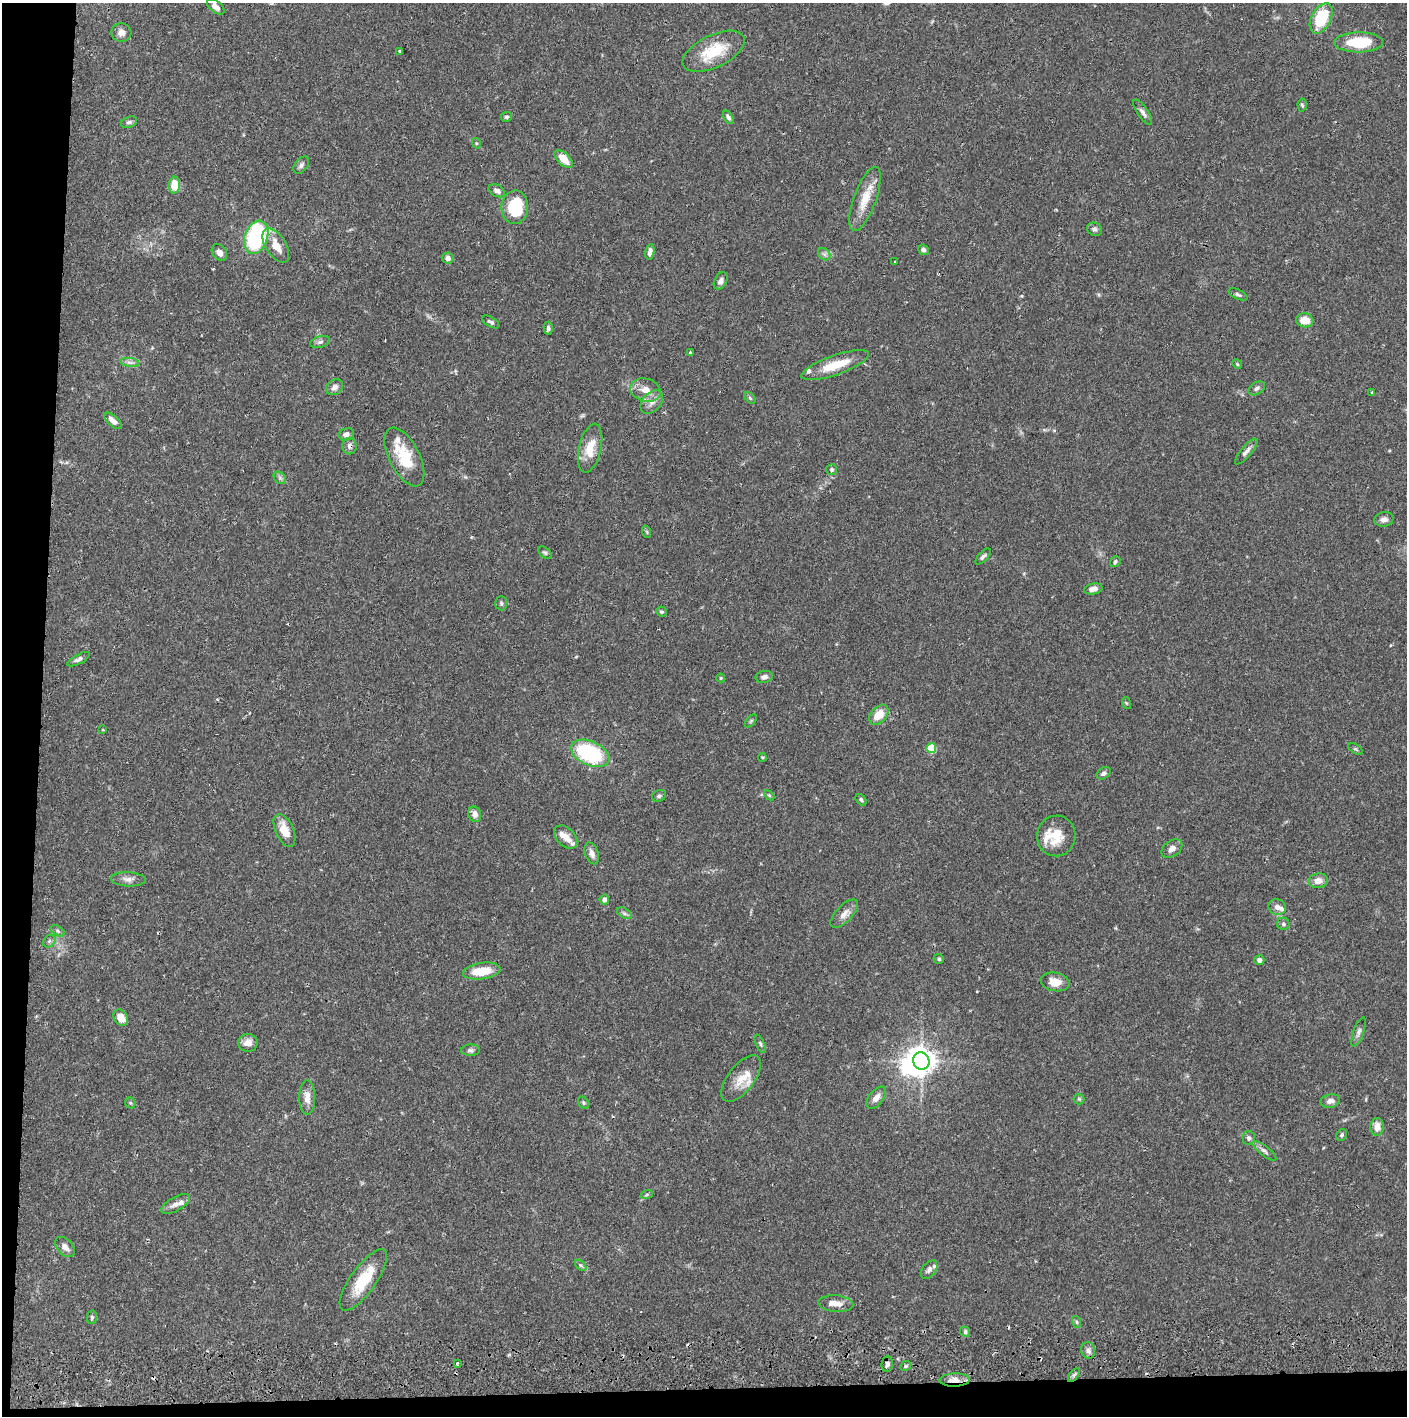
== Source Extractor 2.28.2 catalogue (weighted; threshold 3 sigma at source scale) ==
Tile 7 of 3 x 3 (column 1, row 3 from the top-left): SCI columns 5-1409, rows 58-1471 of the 4227 x 4357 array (HDU 1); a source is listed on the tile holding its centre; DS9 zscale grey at full resolution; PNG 1409 x 1418 px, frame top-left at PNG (2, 3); each listed source drawn as its Kron ellipse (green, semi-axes under 4 px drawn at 4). Shown black and unused: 5% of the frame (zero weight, under 2 of 3 exposures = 3% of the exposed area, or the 3 px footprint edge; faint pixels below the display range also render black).
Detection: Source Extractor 2.28.2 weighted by HDU 2 'WHT'; one run over the whole footprint, this tile lists its part. Background 0.0679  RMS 0.0049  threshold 0.0219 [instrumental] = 3 sigma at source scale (4.5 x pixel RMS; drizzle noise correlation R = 1.50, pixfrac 1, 0.05/0.05 arcsec/px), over >= 5 px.
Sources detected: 140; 1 inside a brighter object's white glare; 3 cosmic-ray / hot-pixel residue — neither listed nor drawn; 10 inside a brighter listed object's ellipse — not listed separately; the other 126 listed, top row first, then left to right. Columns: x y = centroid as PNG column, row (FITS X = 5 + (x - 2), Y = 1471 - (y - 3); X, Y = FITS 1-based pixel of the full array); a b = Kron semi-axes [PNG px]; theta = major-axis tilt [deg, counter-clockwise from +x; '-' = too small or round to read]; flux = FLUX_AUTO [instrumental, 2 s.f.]
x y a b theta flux
216 7 10 5 -40 2.8
1321 18 16 9 62 20
121 32 10 9 - 3.2
1358 42 24 10 1 18
399 51 3 3 - 2.2
713 51 34 16 25 18
1302 105 6 4 -86 0.81
1143 112 15 5 -56 2.1
507 117 5 5 - 0.87
728 117 7 4 -57 1.5
129 122 8 5 22 1.2
476 143 5 3 - 0.49
564 159 11 6 -44 7.2
301 165 10 6 53 1.5
174 185 8 5 87 9.7
497 191 9 6 -29 1.9
865 199 34 11 70 10
515 207 17 13 88 28
1095 229 8 6 -30 1.3
256 237 17 11 70 54
276 246 19 10 -58 7.4
923 250 5 5 - 1.4
219 252 9 7 -52 2.7
650 252 8 4 80 2.3
824 254 7 5 -44 1.4
448 258 6 5 - 2.3
895 262 3 3 - 0.5
721 281 9 6 62 2
1238 294 10 5 -24 1.2
1305 320 8 7 - 6.1
491 322 10 4 -32 1.2
548 328 6 4 87 1
320 342 10 6 15 1.4
690 352 3 3 - 0.4
130 362 9 4 -8 1.6
1237 364 5 4 - 0.49
835 365 36 9 19 13
334 387 9 7 35 2.2
1257 388 9 6 33 1.4
645 390 15 11 -15 5.7
1372 393 4 3 - 0.64
750 398 7 4 -45 0.67
652 402 13 9 47 3.6
113 421 11 5 -40 3
346 434 8 6 12 1.9
349 446 8 7 - 1.9
590 448 25 11 77 9.6
1246 452 16 5 49 2.1
404 457 32 15 -63 18
832 469 5 5 - 0.97
280 478 7 5 -46 1.1
1384 519 9 7 10 2
647 532 6 4 -71 0.6
545 553 8 5 -40 0.89
983 556 10 4 46 1.3
1115 562 6 5 - 0.95
1093 589 9 5 11 2.8
501 603 7 5 -88 0.91
661 612 5 5 - 0.82
79 659 13 5 27 1.6
764 677 8 6 9 1.6
721 678 4 4 - 0.5
1126 703 6 3 -71 0.57
879 715 11 8 47 7.5
751 721 8 4 53 0.67
103 730 4 2 - 0.34
931 748 5 5 - 20
1355 749 8 4 -33 0.82
590 753 20 12 -24 44
762 757 4 4 - 0.74
1104 773 8 5 35 1.3
769 795 6 4 -45 0.6
659 796 7 5 27 1.1
861 800 6 4 -48 0.9
475 814 8 6 -68 2.9
284 830 17 9 -66 7.1
1056 836 20 19 - 11
566 837 14 9 -47 3.9
1172 849 11 7 37 2.8
592 853 11 6 -70 2.6
128 879 17 7 -3 2.8
1318 881 9 7 9 3.9
604 900 5 4 - 2
1277 907 9 8 - 2.2
624 913 8 5 -30 1.2
844 914 18 8 47 4.1
1283 924 6 6 - 1
58 931 7 4 -32 1
49 941 7 5 46 1.1
939 959 5 5 - 0.77
1259 960 5 5 - 1.9
482 971 19 8 8 10
1055 982 14 9 -11 5.8
121 1018 9 6 -53 5.8
1359 1032 16 5 70 1.7
248 1043 9 9 - 3.8
760 1044 10 4 -66 0.93
470 1050 9 6 3 1.3
921 1061 9 8 - 510
741 1079 27 13 52 8.2
307 1097 17 8 -90 4.5
876 1098 13 7 51 3.3
1079 1099 5 5 - 0.72
1330 1101 10 6 11 2.3
130 1103 6 5 - 0.72
583 1103 7 5 -56 0.7
1377 1127 9 6 85 4.3
1342 1135 6 5 - 0.87
1249 1138 7 6 - 1.6
1264 1151 14 5 -38 1.7
647 1194 6 4 20 0.74
175 1204 16 7 30 3.2
65 1247 12 7 -47 2.8
581 1265 7 4 -45 0.88
929 1270 10 6 52 1.8
363 1280 36 12 55 18
836 1304 17 8 -5 4.2
92 1317 7 5 78 0.88
1077 1322 6 4 -71 0.8
965 1332 5 4 - 0.84
1088 1351 8 7 - 2
457 1363 3 3 - 0.96
887 1364 8 5 82 1.8
906 1366 6 4 24 0.89
1074 1375 8 4 52 1.1
955 1380 15 6 1 4.5
Overlapping masked pixels (flux is a lower limit): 2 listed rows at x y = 349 446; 955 1380